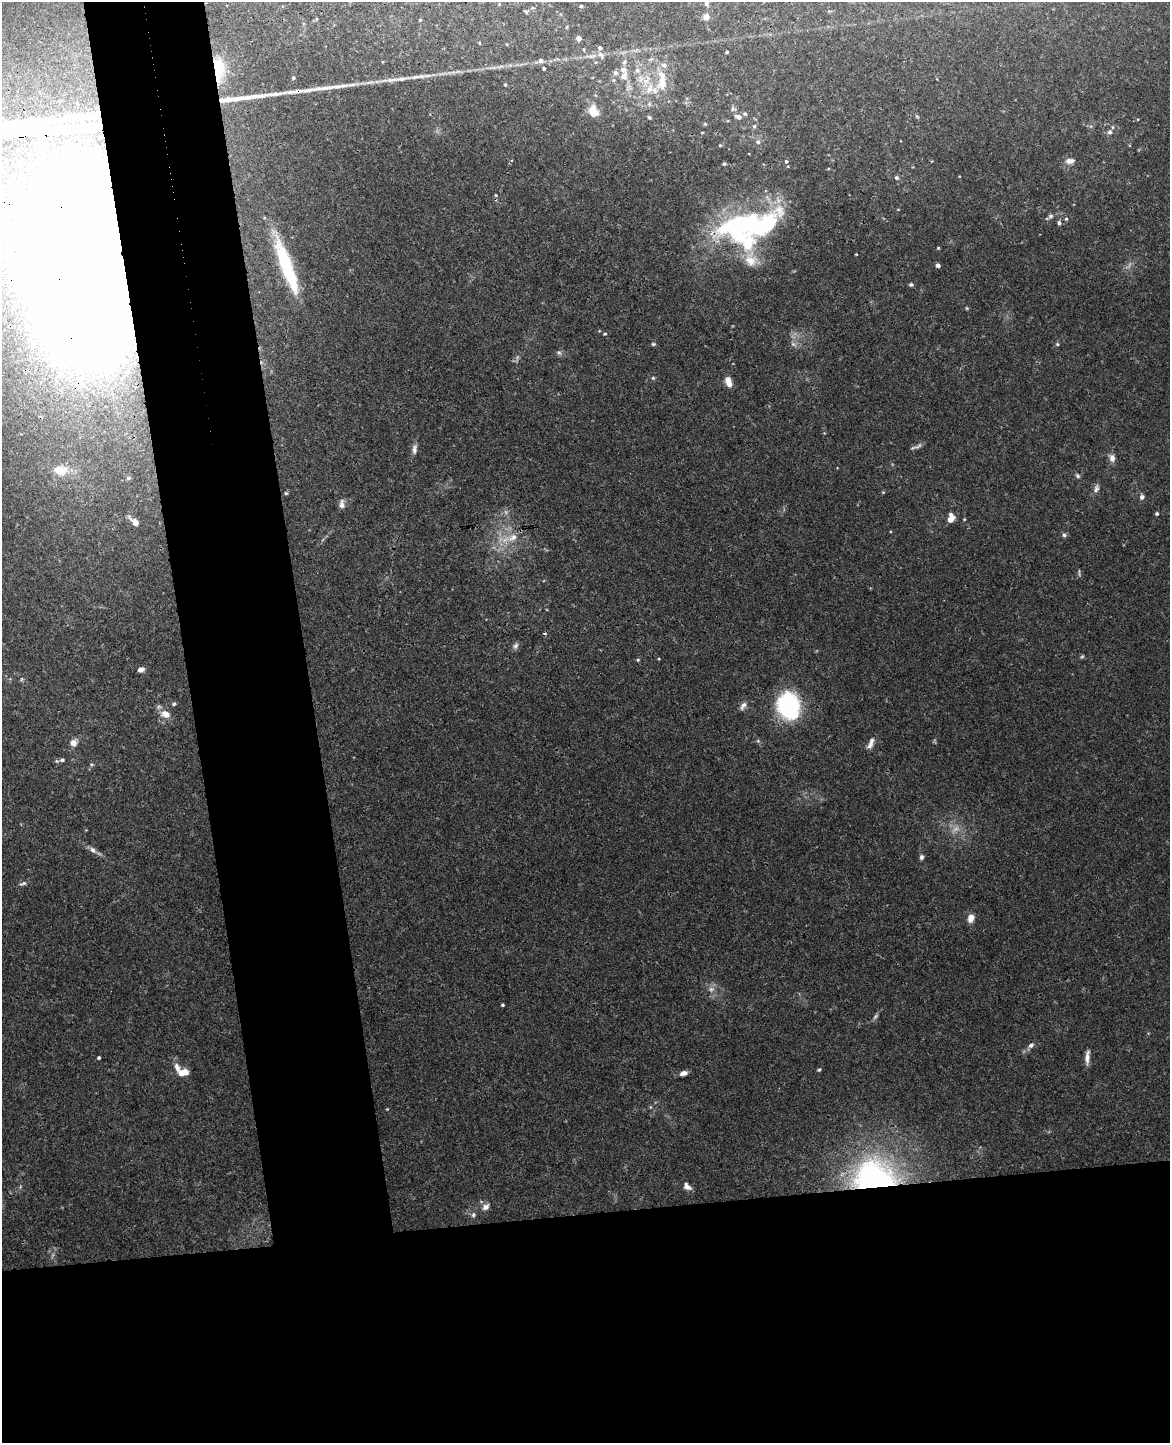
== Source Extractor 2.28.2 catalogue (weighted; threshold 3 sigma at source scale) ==
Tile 11 of 4 x 3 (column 3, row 3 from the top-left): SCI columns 2392-3559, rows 144-1584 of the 4785 x 4718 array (HDU 1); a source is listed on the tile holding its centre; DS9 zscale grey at full resolution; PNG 1172 x 1445 px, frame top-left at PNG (2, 2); no overlay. Shown black and unused: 25% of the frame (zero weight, under 3 of 4 exposures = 6% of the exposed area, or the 3 px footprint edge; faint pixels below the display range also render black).
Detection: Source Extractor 2.28.2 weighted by HDU 2 'WHT'; one run over the whole footprint, this tile lists its part. Background 0.0427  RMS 0.003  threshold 0.0134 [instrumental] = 3 sigma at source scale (4.5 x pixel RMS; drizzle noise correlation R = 1.50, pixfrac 1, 0.05/0.05 arcsec/px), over >= 5 px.
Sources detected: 119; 3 too faint to see at this stretch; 2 inside a brighter object's white glare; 2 cosmic-ray / hot-pixel residue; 2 long thin detections or spike segments (spike, bleed or trail) — not listed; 12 inside a brighter listed object's ellipse — not listed separately; the other 98 listed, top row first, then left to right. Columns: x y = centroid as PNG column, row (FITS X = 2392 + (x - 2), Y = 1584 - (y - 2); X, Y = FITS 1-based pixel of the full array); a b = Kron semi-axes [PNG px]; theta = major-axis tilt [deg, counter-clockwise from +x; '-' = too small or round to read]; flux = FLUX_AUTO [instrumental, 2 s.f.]
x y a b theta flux
706 3 7 6 - 0.63
581 6 3 3 - 0.45
526 11 6 3 -40 0.39
706 17 7 6 - 1.9
420 20 4 4 - 0.28
579 38 4 4 - 2.4
584 49 4 3 - 0.25
727 52 3 3 - 0.48
601 55 11 6 -51 1
541 60 6 6 - 0.9
544 68 3 3 - 0.51
218 70 33 14 -87 11
637 70 8 7 - 1.2
624 76 16 10 63 2.6
293 78 4 4 - 0.57
401 79 28 6 7 3.3
646 81 16 8 57 3.5
662 81 28 11 89 7.3
505 85 4 4 - 0.4
733 109 8 6 0 0.7
593 112 12 8 -70 5.3
745 114 6 5 - 0.52
649 117 5 4 - 0.52
738 117 7 5 -18 1.6
705 124 4 4 - 0.4
754 126 6 5 - 0.56
1110 132 7 6 - 0.97
702 133 4 2 - 0.25
758 142 6 6 - 0.85
39 145 5 5 - 6.4
720 145 4 4 - 0.3
786 161 5 4 - 0.51
1070 161 12 7 2 1.6
724 164 3 3 - 0.54
896 178 5 4 - 0.8
496 195 5 4 - 0.41
1051 216 7 6 - 0.74
1066 219 5 4 - 0.38
739 224 74 25 12 67
938 248 3 3 - 0.35
856 254 3 2 - 0.24
751 259 23 17 -72 6.4
285 264 55 14 -71 19
938 265 4 4 - 1.4
86 278 99 54 -66 720
911 284 6 4 9 0.56
605 334 5 4 - 0.41
653 344 6 5 - 0.45
793 344 7 4 -45 0.77
1057 344 5 5 - 0.43
559 352 6 5 - 0.64
653 378 5 5 - 0.41
728 382 10 5 -72 3.5
919 445 7 6 - 0.8
414 449 13 6 85 1.5
1112 458 10 7 -80 1.7
60 470 13 10 5 5.2
1078 476 7 5 -46 0.64
128 478 5 5 - 0.57
1096 489 12 7 63 1.3
286 493 5 4 - 0.38
1142 497 6 5 - 1
342 504 12 7 85 1.5
1157 514 4 4 - 0.57
950 519 6 5 - 3.4
135 522 13 7 -43 1.7
1064 535 6 5 - 0.65
513 537 16 10 29 4.1
1079 573 11 2 -86 0.42
515 646 9 6 56 0.98
1082 656 5 5 - 0.42
659 659 4 3 - 0.26
638 660 5 4 - 0.4
141 669 7 5 23 1.5
174 704 5 5 - 0.52
743 706 12 6 58 1.3
788 706 20 16 -69 48
165 714 13 10 -22 3
73 743 6 6 - 2.6
871 743 15 6 67 1.6
62 760 6 5 - 0.59
92 764 6 4 -19 0.42
93 850 11 6 -47 1.3
921 857 6 5 - 0.85
23 883 10 5 16 0.74
971 918 10 7 76 2.4
502 1005 3 3 - 0.46
1031 1045 9 6 32 1
1087 1057 19 5 86 1.9
99 1058 3 3 - 0.5
819 1070 5 4 - 0.39
184 1072 13 8 2 3.1
683 1073 9 5 16 1.5
387 1109 4 3 - 0.22
874 1177 53 39 -4 74
687 1186 11 7 -41 1.6
486 1207 11 8 43 1.5
473 1215 8 6 77 0.78
Overlapping masked pixels (flux is a lower limit): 4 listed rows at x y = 218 70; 739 224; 86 278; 874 1177
Isophote crosses this tile's border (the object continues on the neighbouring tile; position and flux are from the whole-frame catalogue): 1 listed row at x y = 86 278